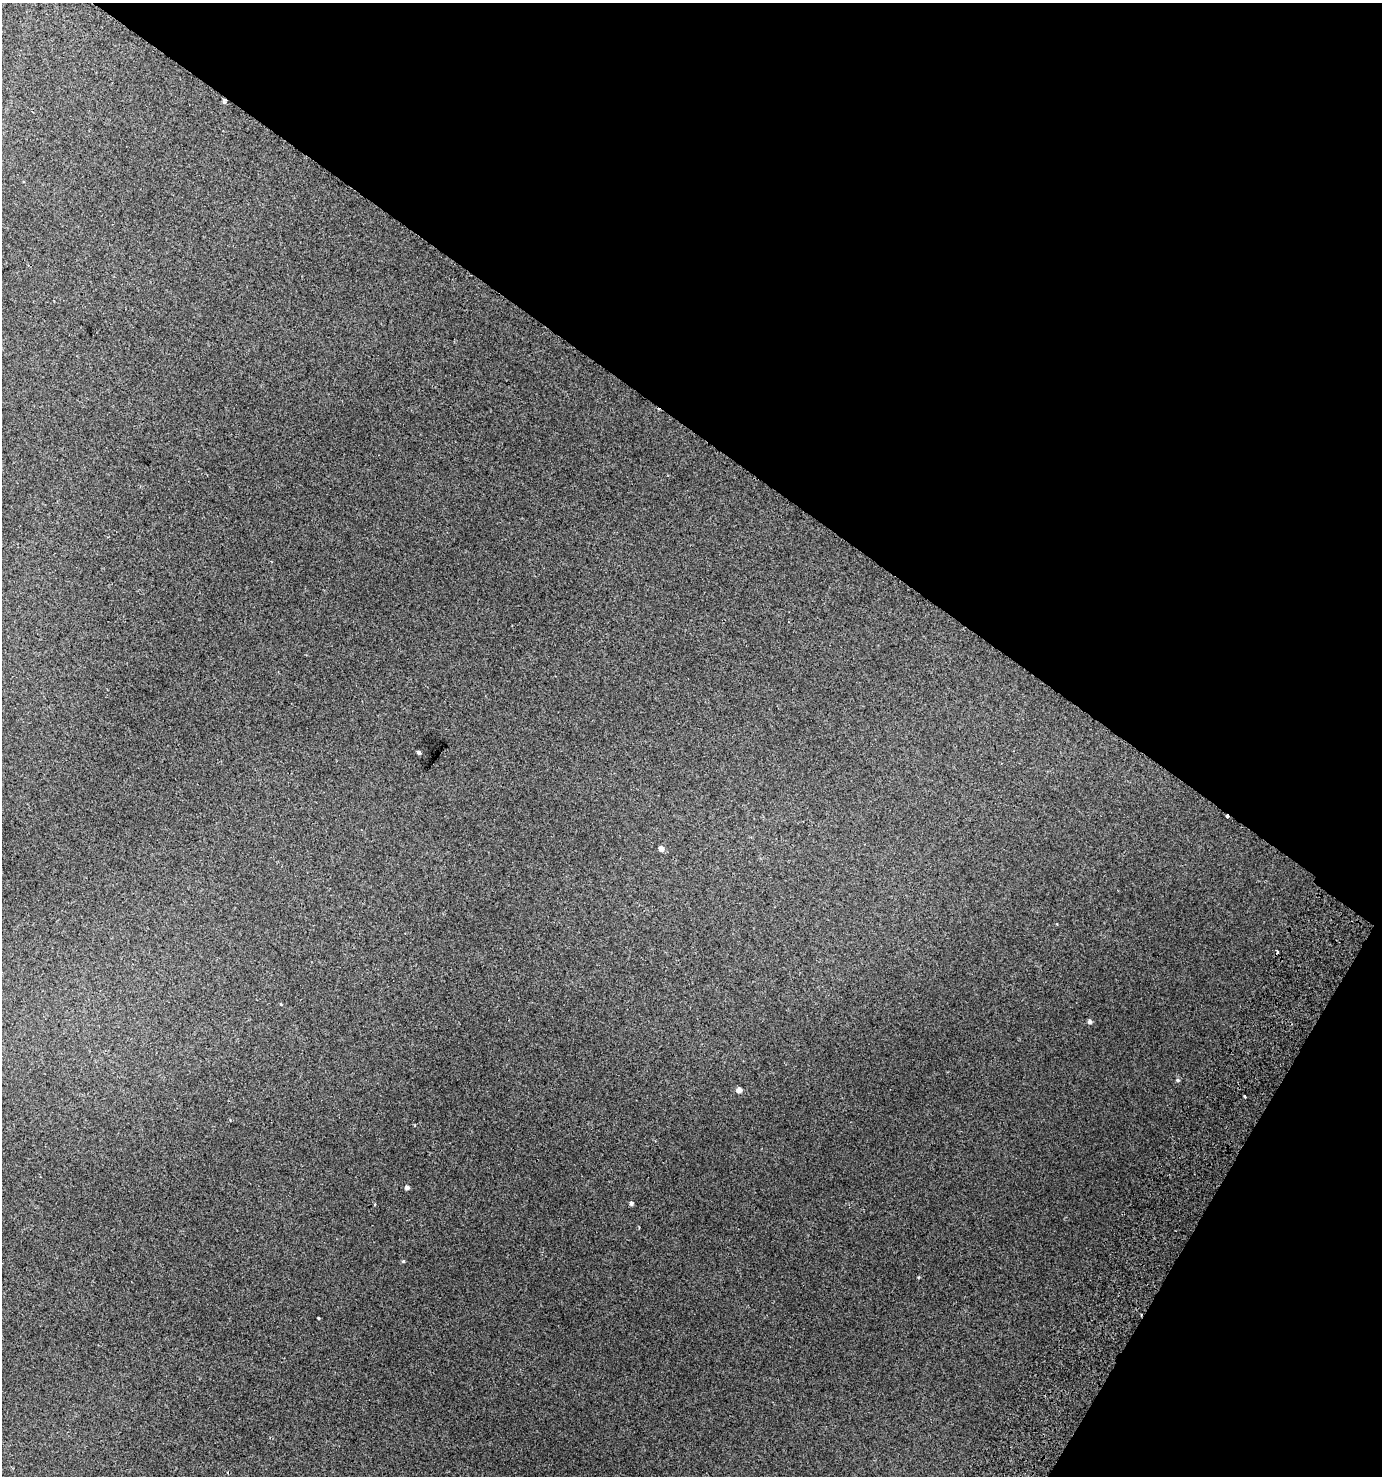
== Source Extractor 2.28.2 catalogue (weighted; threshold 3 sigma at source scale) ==
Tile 8 of 4 x 4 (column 4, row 2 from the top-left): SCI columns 4391-5770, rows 3000-4473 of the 6089 x 5992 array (HDU 1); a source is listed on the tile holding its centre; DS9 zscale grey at full resolution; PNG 1384 x 1478 px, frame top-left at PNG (2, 3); no overlay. Shown black and unused: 34% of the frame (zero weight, under 2 of 3 exposures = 4% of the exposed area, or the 3 px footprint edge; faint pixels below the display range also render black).
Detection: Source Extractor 2.28.2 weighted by HDU 2 'WHT'; one run over the whole footprint, this tile lists its part. Background 0.0159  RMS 0.0048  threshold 0.0216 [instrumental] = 3 sigma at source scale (4.5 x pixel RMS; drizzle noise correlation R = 1.50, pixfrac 1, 0.0396/0.0396 arcsec/px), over >= 5 px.
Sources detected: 12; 2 cosmic-ray / hot-pixel residue — not listed; the other 10 listed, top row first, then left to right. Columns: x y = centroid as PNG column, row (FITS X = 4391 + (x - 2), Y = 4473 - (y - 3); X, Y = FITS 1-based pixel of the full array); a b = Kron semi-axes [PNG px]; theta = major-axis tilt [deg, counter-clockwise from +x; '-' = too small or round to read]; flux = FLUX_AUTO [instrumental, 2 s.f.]
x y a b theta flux
225 101 4 3 - 10
419 753 4 3 - 0.82
661 849 5 5 - 2.3
1089 1022 5 5 - 1.1
1178 1080 5 4 - 0.64
739 1090 5 4 - 2.6
1245 1096 3 3 - 2.3
407 1188 5 4 - 1.4
631 1204 4 4 - 0.92
403 1261 4 3 - 0.4
Overlapping masked pixels (flux is a lower limit): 1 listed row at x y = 225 101